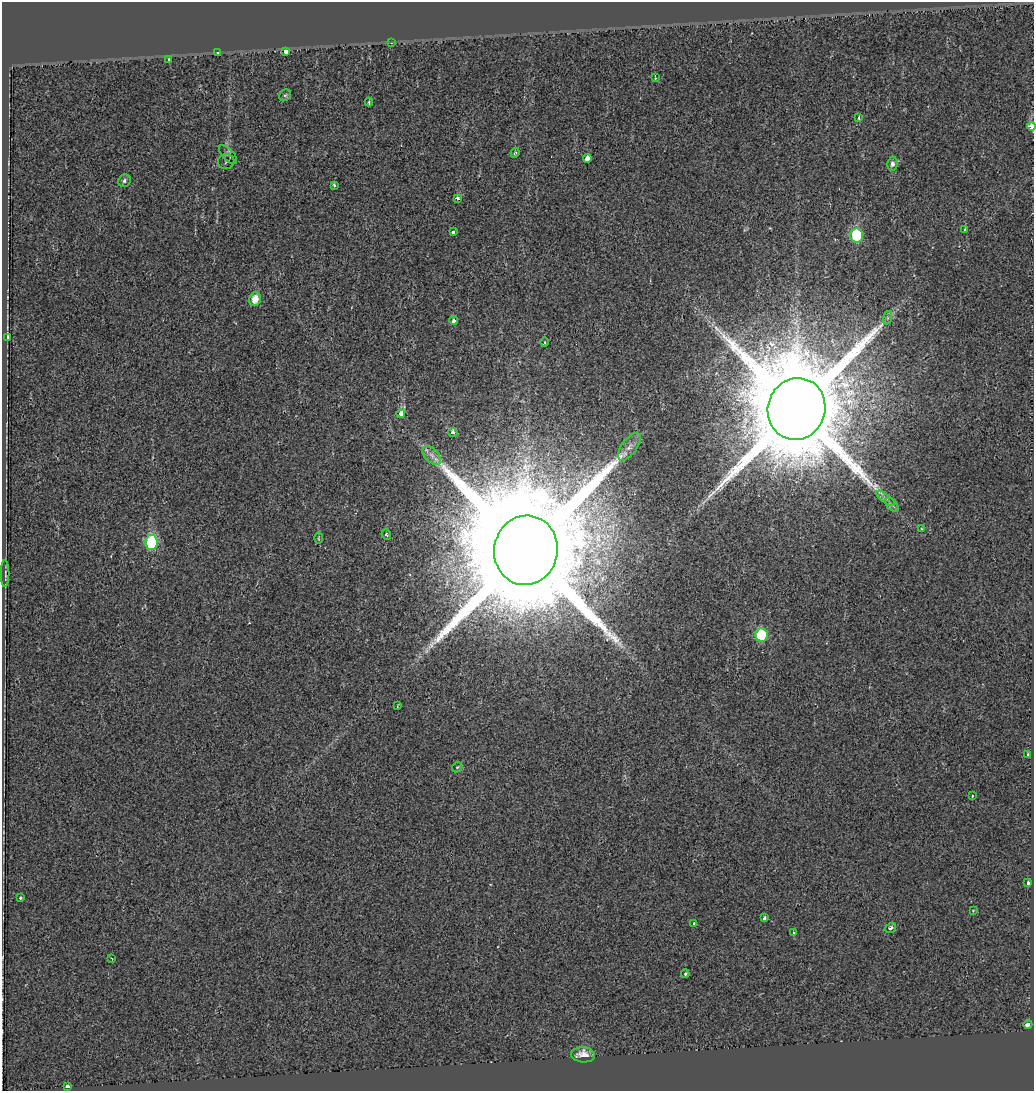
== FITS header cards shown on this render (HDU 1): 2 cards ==
NAXIS1  =                 1032
NAXIS2  =                 1089

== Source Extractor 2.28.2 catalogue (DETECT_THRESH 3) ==
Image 1032 x 1089 px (HDU 1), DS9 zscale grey, 1 PNG px = 1 image px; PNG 1036 x 1093 px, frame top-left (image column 1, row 1089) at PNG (2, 2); each listed source drawn as its Kron ellipse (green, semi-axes under 4 px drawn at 4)
Background 2.20e-04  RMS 0.014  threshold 0.0423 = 3 sigma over >= 5 px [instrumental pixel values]
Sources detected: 55; all 55 listed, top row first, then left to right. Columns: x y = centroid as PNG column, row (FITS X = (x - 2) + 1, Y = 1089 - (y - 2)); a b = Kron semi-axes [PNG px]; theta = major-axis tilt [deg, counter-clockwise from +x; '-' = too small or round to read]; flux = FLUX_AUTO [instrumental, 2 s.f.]
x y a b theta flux
392 43 4 3 - 1.3
286 52 3 3 - 82
217 53 3 3 - 2.9
169 59 4 3 - 1.7
655 78 3 2 - 0.89
285 95 6 5 - 1.7
369 102 4 3 - 1.1
859 118 3 3 - 3.5
1031 126 4 4 - 9.8
515 153 5 4 - 1.1
228 155 12 5 -47 2.4
588 158 4 4 - 9.4
226 162 8 7 - 1.9
892 164 7 5 79 4.3
124 181 6 6 - 2.5
334 185 3 3 - 3.4
457 199 3 3 - 7.3
964 229 4 2 - 0.96
453 232 4 3 - 11
856 235 7 6 - 58
255 299 7 5 71 12
887 318 7 4 71 2.3
454 321 4 4 - 2.6
7 338 3 3 - 58
545 342 4 3 - 0.72
796 409 31 28 74 22000
401 414 4 4 - 36
453 432 5 4 - 6.7
629 447 16 7 54 6.9
432 455 11 6 -46 5.8
885 498 11 4 -36 3.1
892 505 8 5 -46 2.6
921 529 3 3 - 0.85
386 534 5 5 - 1.4
318 538 5 3 - 1.1
152 543 7 6 - 86
526 550 35 32 79 37000
5 574 13 2 90 1.1
761 635 6 6 - 56
397 706 3 2 - 0.54
1028 754 3 2 - 0.99
457 767 6 4 44 1.2
972 796 3 3 - 1.2
1028 883 4 3 - 11
20 898 4 3 - 1.1
973 910 4 3 - 0.72
765 918 4 3 - 3.9
694 924 3 3 - 1.9
891 928 6 4 36 2.8
793 933 4 3 - 8.9
112 959 4 3 - 0.71
685 974 4 3 - 1.2
1028 1024 4 3 - 25
583 1055 12 7 -4 13
67 1086 3 3 - 39
At the frame edge (FLAGS 8, measured only in part): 1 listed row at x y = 1031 126